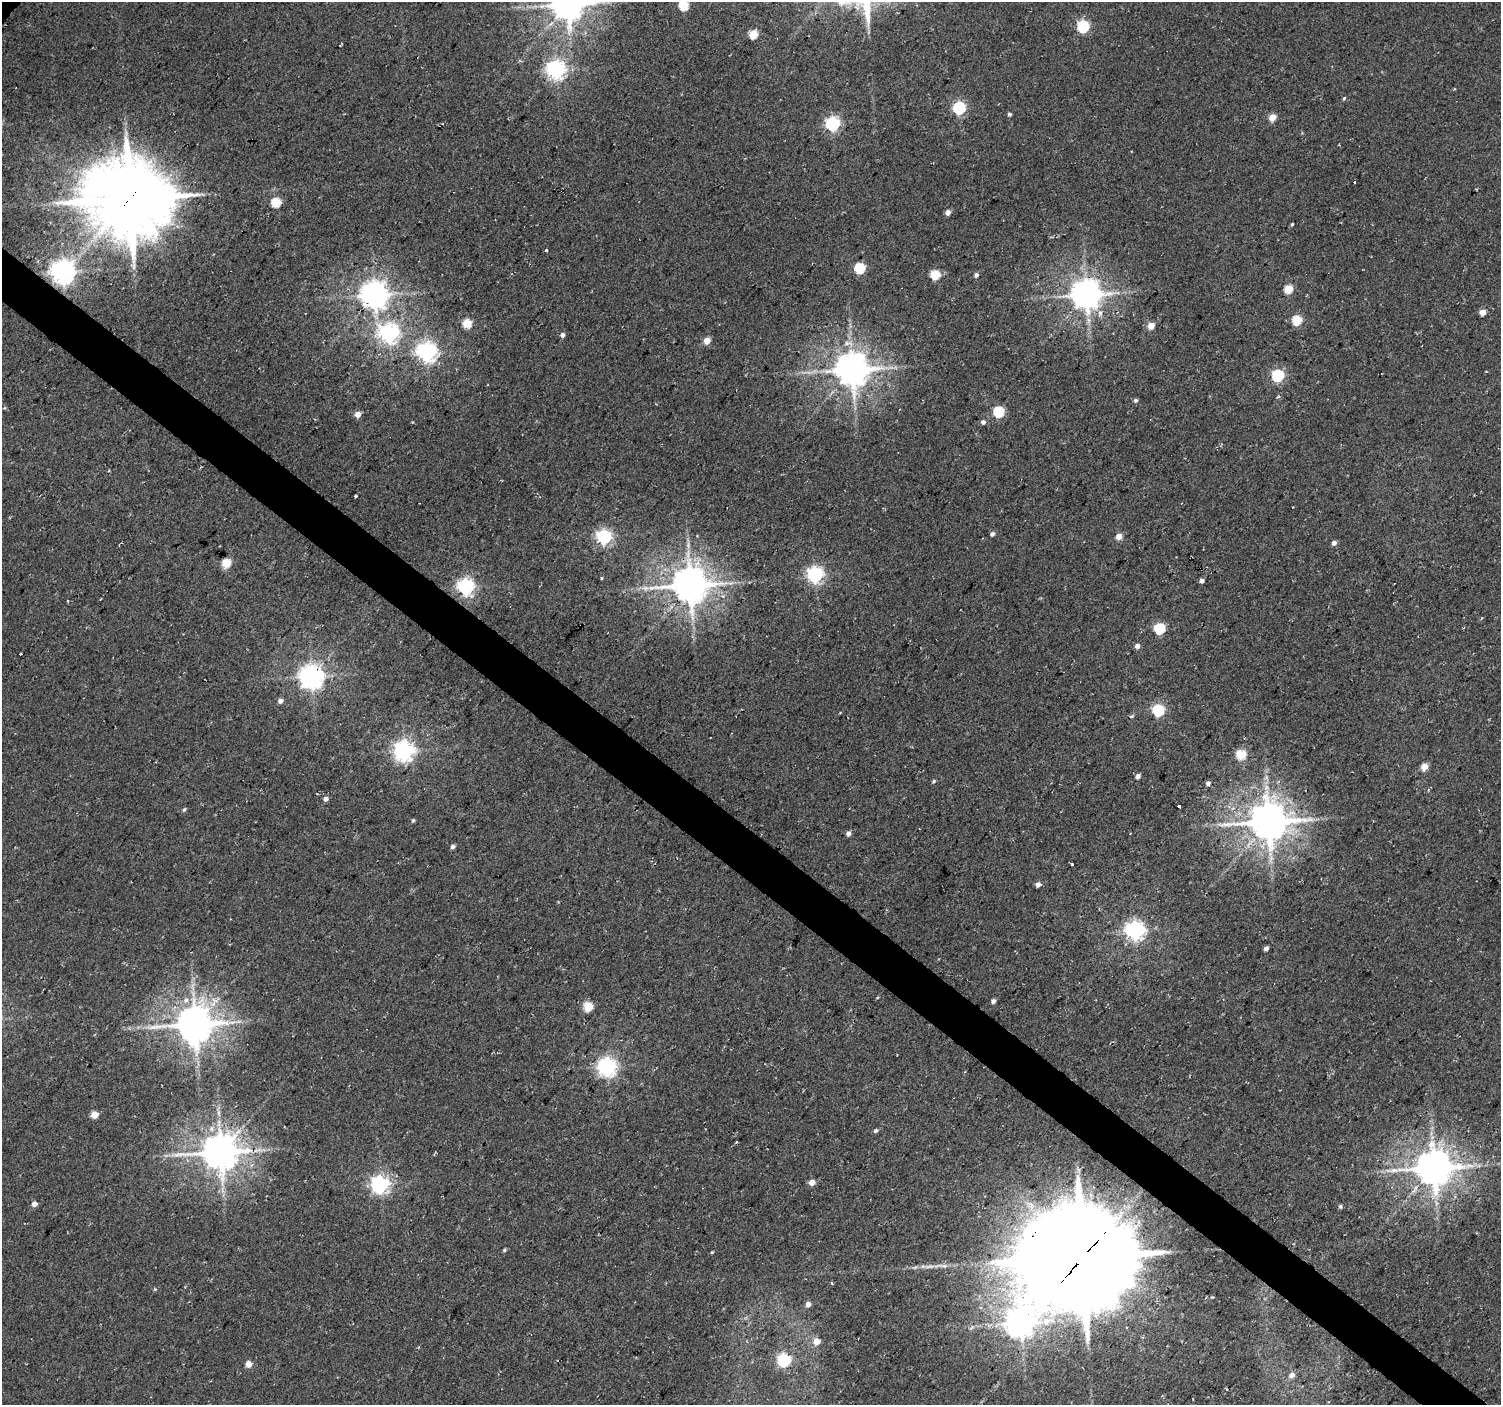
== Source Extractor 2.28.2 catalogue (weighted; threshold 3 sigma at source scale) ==
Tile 6 of 4 x 4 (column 2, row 2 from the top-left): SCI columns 1506-3004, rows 3046-4448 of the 6003 x 6026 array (HDU 1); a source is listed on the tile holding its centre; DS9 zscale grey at full resolution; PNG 1503 x 1407 px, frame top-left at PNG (2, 2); no overlay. Shown black and unused: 4% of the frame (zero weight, under 2 of 3 exposures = <1% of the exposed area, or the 3 px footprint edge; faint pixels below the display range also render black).
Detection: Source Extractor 2.28.2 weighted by HDU 2 'WHT'; one run over the whole footprint, this tile lists its part. Background 0.0266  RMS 0.0082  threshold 0.0367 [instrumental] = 3 sigma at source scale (4.5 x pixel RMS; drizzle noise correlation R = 1.50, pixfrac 1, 0.0396/0.0396 arcsec/px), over >= 5 px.
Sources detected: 102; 1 too faint to see at this stretch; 2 inside a brighter object's white glare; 3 cosmic-ray / hot-pixel residue — not listed; the other 96 listed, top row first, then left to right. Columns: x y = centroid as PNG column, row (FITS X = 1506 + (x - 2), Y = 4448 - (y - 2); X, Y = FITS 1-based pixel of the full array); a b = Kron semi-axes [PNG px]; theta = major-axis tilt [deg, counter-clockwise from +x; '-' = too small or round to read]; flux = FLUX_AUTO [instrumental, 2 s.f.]
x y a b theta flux
568 4 9 9 - 1700
683 5 5 5 - 47
1083 26 6 6 - 100
753 34 5 5 - 32
556 70 7 7 - 410
1344 98 5 4 - 1
959 108 6 6 - 120
1009 114 4 4 - 1.6
1272 117 5 4 - 17
832 124 6 6 - 150
1354 182 3 3 - 5.4
130 198 28 24 -12 6600
276 202 5 5 - 40
948 212 4 4 - 5.3
1292 224 3 3 - 0.93
546 251 3 3 - 3.1
860 268 5 5 - 57
63 271 7 7 - 760
935 275 5 5 - 42
976 275 6 5 - 2.1
1288 289 5 5 - 30
1087 294 9 8 - 1400
374 295 8 8 - 1000
1482 312 4 4 - 10
1297 320 5 5 - 43
467 323 5 5 - 31
1151 326 5 4 - 16
389 334 7 7 - 370
562 335 5 4 - 3.2
707 341 5 5 - 11
427 352 7 7 - 450
852 369 10 9 - 2000
1278 375 6 5 - 95
1136 400 5 5 - 1.6
999 412 5 5 - 66
358 414 5 4 - 9.7
983 422 5 5 - 2.4
355 496 3 3 - 1.2
992 534 5 5 - 2.1
1119 536 4 4 - 10
604 537 6 6 - 200
1334 543 5 5 - 3
226 563 5 5 - 35
815 574 6 6 - 250
1202 580 4 4 - 4.1
690 585 11 10 - 2100
466 587 6 6 - 300
645 588 8 7 - 3.6
1160 628 5 5 - 69
1137 646 4 4 - 4.6
311 677 8 7 - 750
280 701 6 5 - 3.1
1158 710 6 5 - 93
1131 716 5 3 - 0.93
404 751 7 7 - 480
1241 755 5 5 - 44
1424 767 5 4 - 14
1138 776 5 4 - 3.6
934 781 5 4 - 1.2
1208 783 5 5 - 2.4
325 799 5 4 - 3.4
1179 806 3 3 - 3.9
184 809 6 4 61 1.4
413 820 5 3 - 1.2
1269 821 12 11 - 2400
848 834 5 5 - 3.1
453 847 5 4 - 2.6
1072 865 3 3 - 11
1038 884 5 4 - 3.5
1135 930 7 6 - 430
1266 948 4 4 - 2.9
993 1001 5 4 - 2.4
588 1007 5 5 - 38
195 1025 11 11 - 2200
607 1067 7 7 - 400
94 1115 5 5 - 15
875 1131 6 4 42 1.8
220 1152 11 10 - 2100
1434 1168 11 10 - 2200
812 1182 6 5 - 6.6
380 1184 7 6 - 360
34 1204 5 5 - 5.1
1340 1206 6 4 -76 1.3
504 1250 4 4 - 1.2
712 1252 4 3 - 0.73
1082 1257 41 36 2 15000
929 1266 15 4 5 4.3
832 1283 4 3 - 0.93
1212 1297 4 3 - 1.2
808 1304 5 5 - 4.3
1020 1323 14 11 66 1200
971 1328 7 3 45 1.4
816 1342 5 5 - 13
784 1360 6 6 - 140
248 1364 5 5 - 9.7
1291 1375 6 5 - 6
Overlapping masked pixels (flux is a lower limit): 3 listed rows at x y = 130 198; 63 271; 1082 1257
Isophote crosses this tile's border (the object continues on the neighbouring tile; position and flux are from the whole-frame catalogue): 2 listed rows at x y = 568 4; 683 5